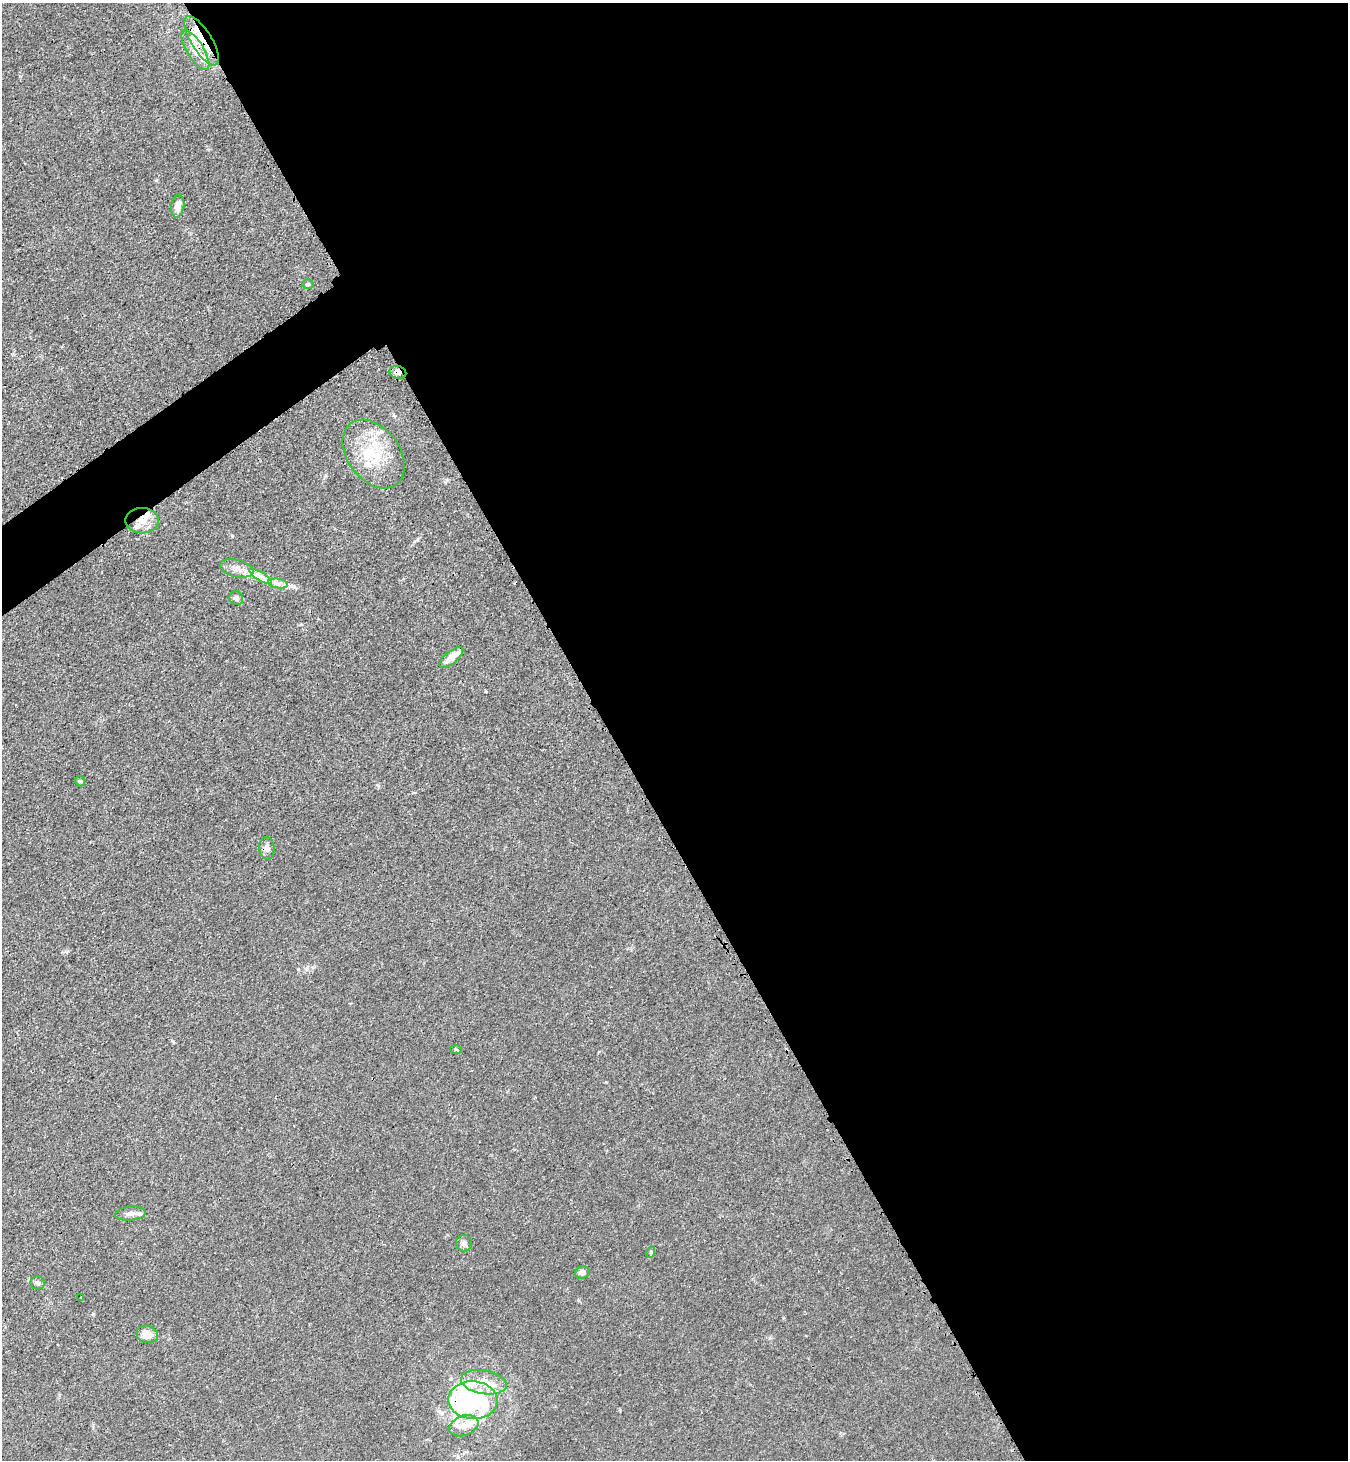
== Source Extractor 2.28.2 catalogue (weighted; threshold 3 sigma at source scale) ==
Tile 8 of 4 x 4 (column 4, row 2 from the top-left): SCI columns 4222-5567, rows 2948-4405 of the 5889 x 5896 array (HDU 1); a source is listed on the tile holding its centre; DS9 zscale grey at full resolution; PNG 1350 x 1462 px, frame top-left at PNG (2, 3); each listed source drawn as its Kron ellipse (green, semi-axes under 4 px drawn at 4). Shown black and unused: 57% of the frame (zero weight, under 3 of 4 exposures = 3% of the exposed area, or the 3 px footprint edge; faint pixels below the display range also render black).
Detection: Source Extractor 2.28.2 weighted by HDU 2 'WHT'; one run over the whole footprint, this tile lists its part. Background 0.0145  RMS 0.0026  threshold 0.0118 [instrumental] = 3 sigma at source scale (4.5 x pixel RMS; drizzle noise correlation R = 1.50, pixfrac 1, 0.05/0.05 arcsec/px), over >= 5 px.
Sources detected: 32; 1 inside a brighter object's white glare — neither listed nor drawn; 6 inside a brighter listed object's ellipse — not listed separately; the other 25 listed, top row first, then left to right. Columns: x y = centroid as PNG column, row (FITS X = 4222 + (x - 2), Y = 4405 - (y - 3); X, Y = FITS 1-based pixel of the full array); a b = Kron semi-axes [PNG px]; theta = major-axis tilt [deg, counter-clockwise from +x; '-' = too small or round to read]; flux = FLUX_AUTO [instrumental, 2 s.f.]
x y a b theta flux
202 41 28 10 -58 7
195 50 22 8 -58 3.2
178 206 11 6 82 1.8
308 284 5 4 - 0.43
398 372 8 6 -14 1.3
374 454 38 26 -53 13
142 521 17 13 0 3.9
237 568 17 8 -14 2.3
260 576 13 3 -31 1
278 583 10 4 -8 1.1
236 598 7 6 - 0.84
451 657 14 6 40 3
80 781 5 5 - 0.39
267 848 11 7 -84 1.4
456 1049 6 4 -3 0.29
131 1214 15 7 5 1.5
464 1243 8 8 - 0.93
651 1252 6 3 72 0.31
582 1272 7 6 - 1.4
38 1283 7 6 - 0.65
81 1298 2 2 - 0.26
147 1334 11 8 -12 2.7
484 1382 23 12 -9 4.6
473 1400 24 19 -4 44
464 1426 15 10 21 2.9
Overlapping masked pixels (flux is a lower limit): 5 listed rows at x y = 202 41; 195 50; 398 372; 142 521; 473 1400
Unlisted compact peaks at least as high as the median listed source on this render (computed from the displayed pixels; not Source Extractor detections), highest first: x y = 156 180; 232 536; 93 1314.